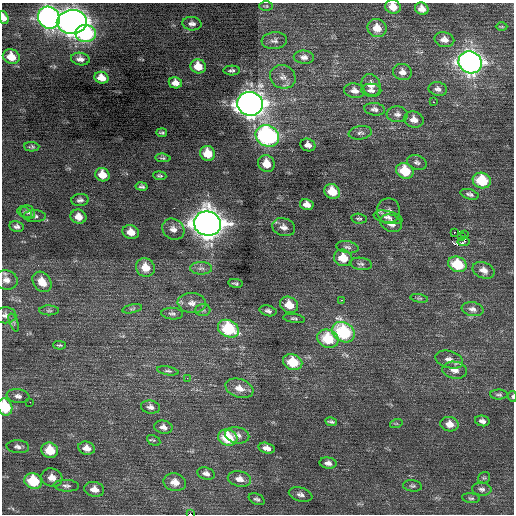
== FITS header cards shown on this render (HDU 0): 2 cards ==
NAXIS1  =                  512 / Axis length
NAXIS2  =                  512 / Axis length

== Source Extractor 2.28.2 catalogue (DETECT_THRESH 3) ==
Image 512 x 512 px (HDU 0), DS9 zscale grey, 1 PNG px = 1 image px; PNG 516 x 516 px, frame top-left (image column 1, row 512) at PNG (2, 3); each listed source drawn as its Kron ellipse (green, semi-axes under 4 px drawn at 4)
Background 0.222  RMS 0.76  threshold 2.28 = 3 sigma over >= 5 px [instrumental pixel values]
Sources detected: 133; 1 with non-positive FLUX_AUTO (blend fragments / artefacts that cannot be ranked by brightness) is neither listed nor drawn; the other 132 listed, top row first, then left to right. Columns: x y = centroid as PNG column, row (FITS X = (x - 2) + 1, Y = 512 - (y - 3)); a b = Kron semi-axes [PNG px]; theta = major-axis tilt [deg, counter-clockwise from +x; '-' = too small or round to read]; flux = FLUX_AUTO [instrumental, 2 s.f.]
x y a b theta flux
266 6 7 5 0 70
393 7 8 6 -19 630
422 9 7 6 - 340
4 18 6 4 -69 300
49 18 11 10 - 22000
72 22 15 12 4 44000
192 24 9 6 -6 220
502 27 6 3 0 48
377 28 10 9 - 690
86 33 10 8 -1 6100
444 40 10 7 -12 300
274 41 13 8 6 220
11 57 8 7 - 720
304 57 10 6 -4 250
80 59 9 6 -8 240
470 62 12 10 -28 29000
198 66 8 7 - 720
232 71 8 5 2 130
402 72 9 8 - 280
283 77 13 11 -24 450
101 78 7 5 -20 600
175 83 7 5 -11 330
371 85 11 9 -68 390
438 89 9 7 -12 190
371 90 10 6 -4 210
354 91 10 7 -10 310
433 102 2 2 - 190
250 104 13 12 - 49000
375 109 10 6 -8 180
397 114 10 8 -4 230
414 120 10 8 -17 370
162 133 5 3 - 74
360 133 12 6 7 180
267 136 12 10 -33 11000
308 145 7 6 - 280
32 147 7 4 -3 100
208 153 8 7 - 1000
163 158 8 4 -5 90
417 162 10 7 -18 170
266 164 8 8 - 730
405 171 9 7 -27 1700
102 175 7 6 - 640
160 176 6 4 -6 89
482 180 9 7 -21 2300
142 187 6 4 -10 130
332 191 8 7 - 1200
470 194 9 5 -18 150
80 200 9 6 5 170
307 204 7 5 -13 400
388 211 12 11 - 310
25 212 7 5 -28 110
28 212 7 6 - 150
35 216 11 6 -1 200
78 217 8 7 - 470
388 217 14 6 -12 300
359 219 7 5 -8 99
391 223 11 8 -23 510
207 224 13 12 - 65000
17 226 7 5 -11 150
284 227 12 8 -19 320
173 229 12 10 -37 350
131 232 8 6 -17 560
455 232 3 2 - 53
465 235 3 2 - 1600
461 236 3 3 - 110
464 242 6 2 9 140
347 247 11 6 -10 170
343 258 9 8 - 960
361 264 11 6 -7 160
457 264 9 7 -21 1900
145 267 10 9 - 760
201 268 11 6 0 230
483 270 11 8 -22 390
6 280 11 9 -18 350
42 282 11 8 -53 660
235 283 7 4 -7 110
419 298 9 4 -10 92
342 300 3 3 - 38
192 303 14 10 -5 430
289 305 9 8 - 760
132 309 10 4 12 100
472 309 11 7 -11 230
49 310 10 5 0 100
203 310 7 6 - 120
268 311 8 5 -15 160
172 314 11 6 -4 150
5 315 11 8 -2 260
294 318 11 4 -8 110
14 322 9 3 -69 88
228 329 11 8 -27 3300
343 332 12 9 -32 4300
328 339 11 9 -22 2000
59 345 6 3 -2 75
449 359 14 8 -16 380
293 362 10 7 -19 1500
455 370 12 8 -7 380
168 371 11 4 -10 120
187 378 4 3 - 48
239 388 14 9 -18 500
499 395 9 5 -1 110
18 396 11 7 -7 240
512 396 5 3 - 67
30 402 2 2 - 260
5 407 9 7 -70 2400
150 407 9 6 -10 220
482 421 7 5 -13 200
331 422 6 3 -11 100
396 424 6 4 18 63
449 424 9 7 -11 490
163 427 9 6 -11 260
237 435 12 8 -12 280
228 438 10 8 -18 2000
154 440 7 5 -28 70
18 447 11 6 -5 200
87 448 8 6 -16 390
267 448 8 5 -14 340
50 450 8 7 - 1100
328 463 8 5 -9 240
206 473 9 6 -16 200
52 478 11 9 -17 500
484 478 6 5 - 92
239 479 12 7 -12 350
33 481 9 7 -22 2200
175 482 11 8 -14 460
66 486 13 6 -3 190
412 486 9 5 -7 120
94 489 10 7 -12 410
482 489 9 6 -5 190
301 494 12 7 -16 230
471 498 9 5 -7 110
257 499 8 5 -25 120
190 514 3 2 - 1700
At the frame edge (FLAGS 8, measured only in part): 6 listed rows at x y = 393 7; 4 18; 5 315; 512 396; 5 407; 190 514
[1 non-positive-flux detection neither listed nor drawn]